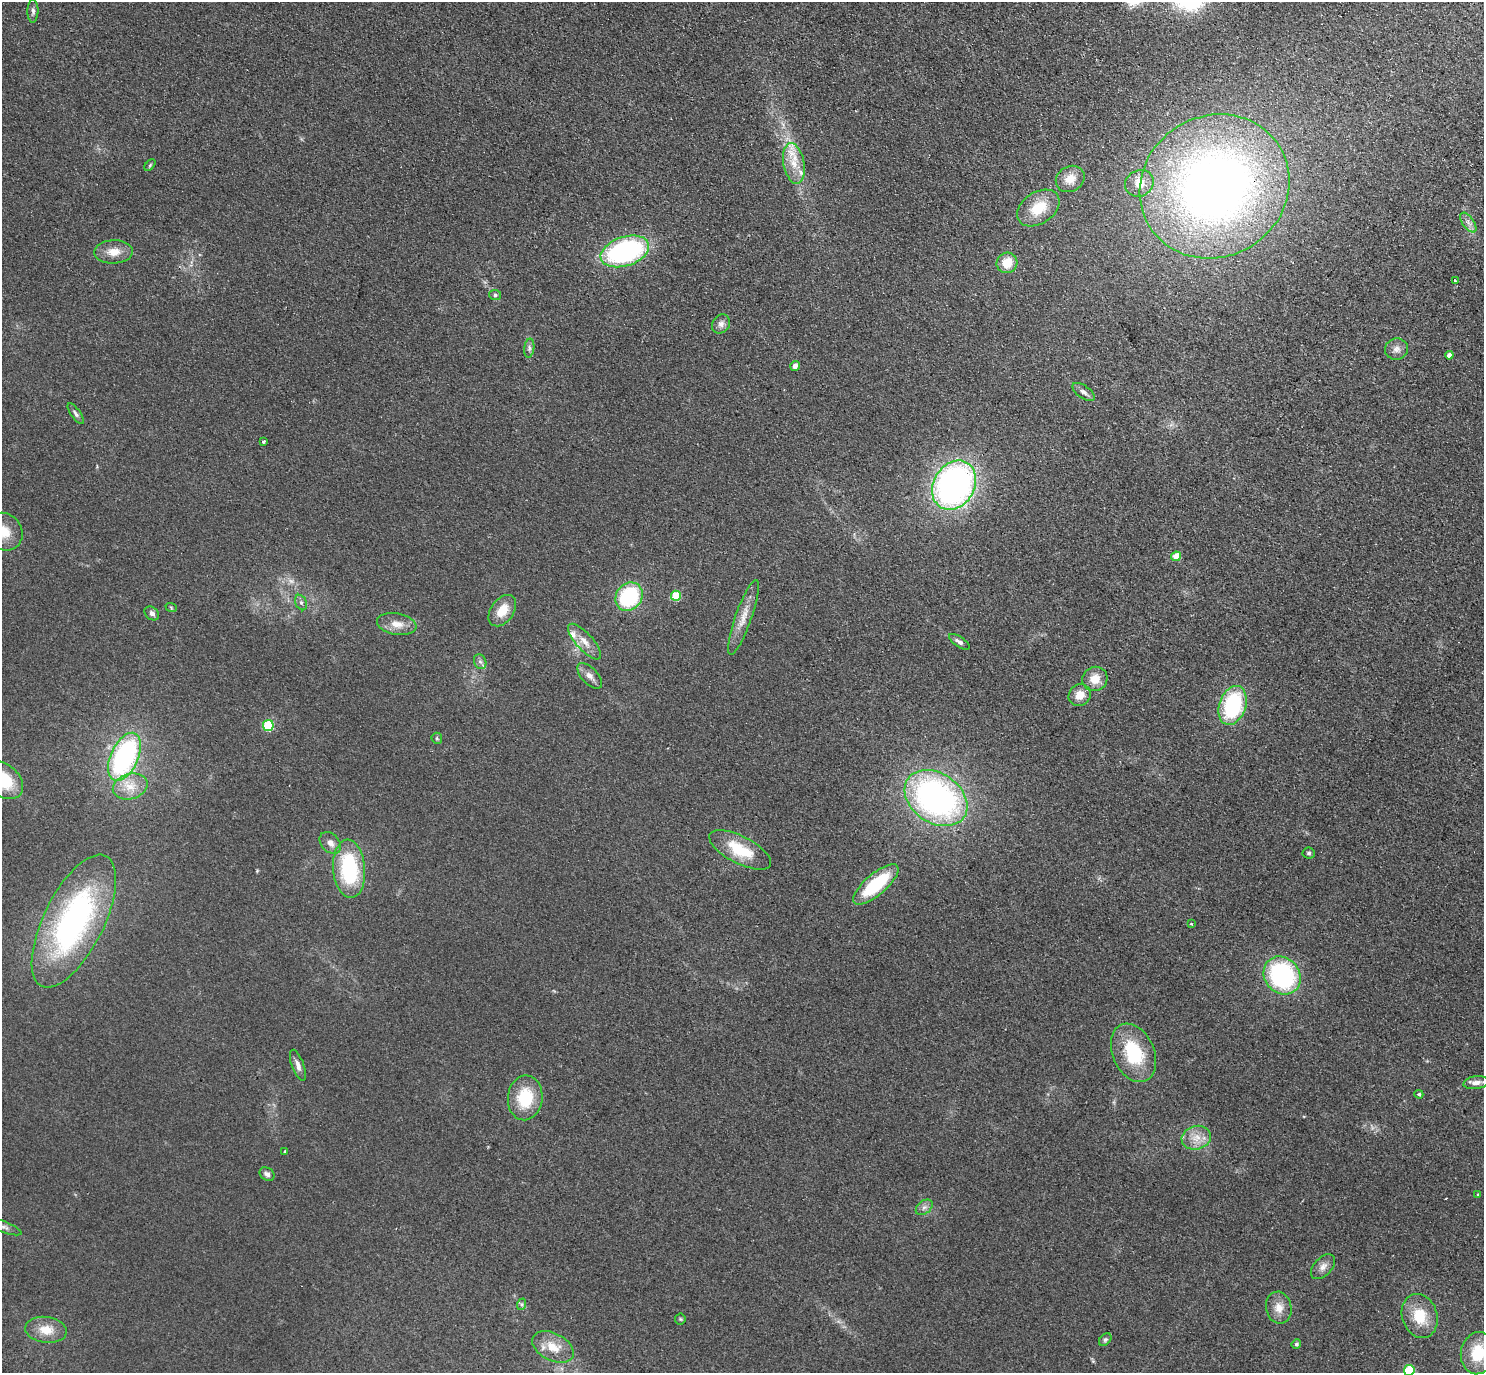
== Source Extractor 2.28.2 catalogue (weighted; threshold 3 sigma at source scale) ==
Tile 10 of 4 x 4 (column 2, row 3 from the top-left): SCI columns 1521-3002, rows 1575-2945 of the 6004 x 6031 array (HDU 1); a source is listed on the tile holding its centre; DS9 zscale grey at full resolution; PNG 1486 x 1375 px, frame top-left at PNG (2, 2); each listed source drawn as its Kron ellipse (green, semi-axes under 4 px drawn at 4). Shown black and unused: <1% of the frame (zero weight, under 2 of 3 exposures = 3% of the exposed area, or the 3 px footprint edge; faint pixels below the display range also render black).
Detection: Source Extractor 2.28.2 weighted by HDU 2 'WHT'; one run over the whole footprint, this tile lists its part. Background 0.0953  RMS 0.01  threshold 0.0467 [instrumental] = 3 sigma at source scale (4.5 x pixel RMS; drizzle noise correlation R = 1.50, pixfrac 1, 0.05/0.05 arcsec/px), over >= 5 px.
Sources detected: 79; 1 too faint to see at this stretch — neither listed nor drawn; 3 inside a brighter listed object's ellipse — not listed separately; the other 75 listed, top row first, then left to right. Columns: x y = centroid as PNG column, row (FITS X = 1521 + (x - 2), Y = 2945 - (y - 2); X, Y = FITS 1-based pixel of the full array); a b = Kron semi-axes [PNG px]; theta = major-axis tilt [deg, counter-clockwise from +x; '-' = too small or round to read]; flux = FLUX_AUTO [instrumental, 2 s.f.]
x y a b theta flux
33 11 11 5 88 3
794 164 20 10 -79 19
150 165 7 4 46 1.4
1070 179 15 12 31 13
1139 183 15 13 31 16
1215 186 76 70 32 870
1038 208 23 15 34 28
1468 223 11 5 -54 4.4
625 251 25 14 18 180
114 252 19 11 2 14
1007 263 10 10 - 19
1455 280 4 2 - 0.72
495 295 6 5 - 1.9
721 324 10 8 56 4.9
529 348 9 5 84 2.8
1396 349 11 10 - 6.2
1449 355 4 4 - 6.1
795 366 5 4 - 5.7
1083 392 13 6 -36 4
76 414 12 4 -54 3
263 442 4 3 - 2.3
954 485 26 20 59 380
4 532 20 17 -50 20
1176 556 5 4 - 16
676 596 5 5 - 40
629 597 15 12 51 88
301 603 8 5 -63 2.7
171 607 6 3 -20 1.2
502 611 18 11 53 19
152 613 8 6 -42 3.6
743 617 39 8 70 15
397 624 20 10 -10 12
584 642 23 8 -48 11
959 642 12 5 -34 3.8
480 662 8 6 -66 2.6
590 676 16 8 -46 6.6
1095 679 13 12 - 14
1080 695 12 10 43 12
1233 705 20 13 72 92
268 725 5 5 - 64
437 738 6 5 - 1.5
124 757 25 13 66 190
3 780 22 15 -42 47
130 786 18 12 15 16
936 798 34 24 -35 320
330 843 12 9 -47 6.5
740 850 34 13 -27 38
1309 853 6 5 - 2
349 869 29 16 -86 88
876 885 28 10 41 62
74 921 73 30 64 250
1191 924 3 2 - 1.1
1282 975 20 17 -50 140
1133 1053 31 20 -66 58
298 1065 16 6 -70 5.5
1476 1083 13 6 7 5.8
1419 1094 4 4 - 1.9
525 1098 22 17 83 43
1196 1138 15 11 15 13
285 1151 3 3 - 1.3
267 1174 8 6 -34 3.4
1478 1195 4 4 - 1.4
924 1207 9 6 38 3.8
4 1227 19 5 -21 5.1
1323 1267 15 9 47 6.8
522 1304 6 4 71 1.4
1279 1308 16 12 -78 12
1420 1316 22 17 -71 30
680 1319 5 5 - 1.4
46 1330 21 13 -6 17
1105 1339 7 5 47 1.9
1296 1344 5 4 - 1.8
553 1347 22 13 -27 19
1478 1353 21 17 80 38
1409 1370 5 5 - 72
Overlapping masked pixels (flux is a lower limit): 1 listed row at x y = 1215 186
Isophote crosses this tile's border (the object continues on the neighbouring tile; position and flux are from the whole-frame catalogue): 5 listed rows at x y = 4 532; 3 780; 4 1227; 1478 1353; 1409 1370